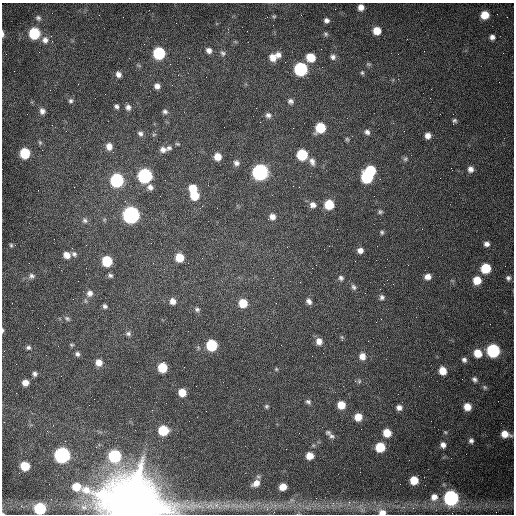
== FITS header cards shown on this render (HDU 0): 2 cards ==
NAXIS1  =                  512 /fastest changing axis
NAXIS2  =                  512 /next to fastest changing axis

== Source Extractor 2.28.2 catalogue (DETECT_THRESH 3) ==
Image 512 x 512 px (HDU 0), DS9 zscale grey, 1 PNG px = 1 image px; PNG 516 x 516 px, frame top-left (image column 1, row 512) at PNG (2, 3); no overlay
Background 1540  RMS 24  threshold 72.4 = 3 sigma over >= 5 px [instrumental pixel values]
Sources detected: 146; all 146 listed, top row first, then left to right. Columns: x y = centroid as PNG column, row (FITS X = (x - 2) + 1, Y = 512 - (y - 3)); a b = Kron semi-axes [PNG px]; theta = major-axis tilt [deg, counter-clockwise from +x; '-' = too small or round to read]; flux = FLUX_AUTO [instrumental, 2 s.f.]
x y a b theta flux
361 7 6 5 - 1.0e+04
485 15 7 6 - 2.4e+04
274 16 6 4 -6 2.1e+03
38 18 8 7 - 4.5e+03
326 20 5 5 - 5.4e+03
247 31 2 2 - 6.6e+02
377 31 7 7 - 2.3e+04
34 33 7 7 - 9.6e+04
3 34 7 3 -87 4.4e+03
326 34 7 5 -16 3.0e+03
492 37 6 6 - 6.0e+03
45 40 10 10 - 1.1e+04
209 50 8 7 - 7.6e+03
159 53 8 7 - 1.3e+05
223 53 9 7 -47 5.1e+03
278 55 8 7 - 8.0e+03
273 57 9 8 - 1.3e+04
311 57 8 7 - 3.2e+04
333 57 7 6 - 5.7e+03
368 64 7 5 -11 2.7e+03
301 69 8 7 - 2.0e+05
362 73 6 5 - 2.6e+03
118 74 7 6 - 7.6e+03
157 86 7 7 - 7.8e+03
105 94 2 2 - 9.0e+02
71 101 7 6 - 3.9e+03
290 101 7 6 - 4.9e+03
116 106 5 5 - 4.1e+03
128 107 8 7 - 6.4e+03
42 111 7 7 - 7.0e+03
165 111 7 6 - 4.4e+03
268 115 8 7 - 5.9e+03
454 121 6 5 - 3.2e+03
293 128 2 2 - 7.5e+02
320 128 7 7 - 5.9e+04
367 132 7 6 - 5.6e+03
140 134 7 6 - 5.4e+03
154 134 6 4 19 2.1e+03
428 136 6 6 - 1.0e+04
347 139 6 5 - 2.4e+03
40 142 7 5 -69 2.7e+03
177 144 6 4 -19 2.2e+03
109 146 8 7 - 1.2e+04
169 148 9 7 22 5.6e+03
163 150 8 7 - 8.0e+03
25 153 7 7 - 6.0e+04
302 155 7 7 - 8.6e+04
217 157 7 6 - 1.8e+04
405 159 7 6 - 3.4e+03
312 161 11 7 -68 8.2e+03
236 163 8 7 - 6.0e+03
470 169 7 6 - 7.7e+03
371 170 7 6 - 7.1e+04
260 172 8 8 - 4.4e+05
145 176 8 8 - 2.6e+05
367 177 8 7 - 1.2e+05
117 180 8 7 - 2.0e+05
150 187 8 7 - 7.5e+03
299 187 2 2 - 1.0e+03
193 188 7 7 - 2.7e+04
195 195 8 7 - 3.5e+04
329 204 7 7 - 4.7e+04
313 205 8 7 - 8.5e+03
380 212 6 5 - 3.0e+03
131 215 8 8 - 5.4e+05
272 217 8 7 - 9.5e+03
85 220 8 6 -30 4.6e+03
382 232 5 5 - 2.8e+03
486 244 6 6 - 6.7e+03
11 245 6 5 - 2.5e+03
360 250 6 5 - 8.4e+03
74 254 7 6 - 4.5e+03
67 255 8 7 - 1.3e+04
179 257 7 7 - 3.2e+04
107 261 7 7 - 6.7e+04
486 268 7 7 - 5.7e+04
32 276 8 7 - 5.4e+03
110 276 6 5 - 3.8e+03
428 277 7 6 - 1.0e+04
273 278 2 2 - 7.0e+02
341 278 7 6 - 4.4e+03
508 278 7 6 - 4.6e+03
477 280 7 7 - 2.8e+04
354 287 8 6 -64 4.3e+03
90 293 9 9 - 9.7e+03
382 297 6 6 - 4.5e+03
173 301 7 6 - 9.8e+03
309 301 7 6 - 6.4e+03
243 303 8 7 - 3.3e+04
276 303 3 2 - 1.2e+03
105 306 6 5 - 4.0e+03
197 309 7 6 - 4.0e+03
67 318 9 5 -33 3.9e+03
381 319 2 2 - 8.9e+02
3 330 6 3 -87 2.3e+03
128 334 7 6 - 4.2e+03
319 341 8 7 - 1.2e+04
71 345 6 4 -2 2.2e+03
211 345 7 7 - 1.0e+05
28 347 6 5 - 3.9e+03
493 351 8 7 - 2.0e+05
478 353 7 7 - 2.8e+04
77 354 6 5 - 4.3e+03
362 356 8 7 - 1.3e+04
464 360 6 6 - 4.7e+03
99 363 7 7 - 1.4e+04
162 367 7 6 - 4.3e+04
276 369 5 5 - 2.3e+03
443 371 7 6 - 2.3e+04
35 374 6 5 - 4.4e+03
474 379 6 6 - 4.6e+03
359 381 6 5 - 2.5e+03
25 383 6 6 - 1.2e+04
485 387 7 5 -22 2.9e+03
182 392 6 6 - 2.3e+04
308 402 7 6 - 3.9e+03
341 405 6 6 - 2.4e+04
266 406 5 5 - 2.7e+03
467 407 7 7 - 1.9e+04
399 408 7 6 - 7.2e+03
358 417 6 6 - 2.0e+04
163 430 7 7 - 6.0e+04
328 432 6 5 - 2.9e+03
445 432 5 4 - 1.7e+03
387 433 7 6 - 2.7e+04
505 434 8 6 -15 1.8e+04
331 436 9 6 -32 4.5e+03
471 441 6 5 - 4.9e+03
443 445 7 6 - 7.4e+03
380 447 7 7 - 5.0e+04
62 455 8 8 - 4.1e+05
115 456 7 7 - 1.5e+05
310 456 6 6 - 2.0e+04
25 466 7 6 - 4.1e+04
414 480 6 6 - 3.2e+04
256 483 10 7 32 1.2e+04
283 487 6 5 - 1.8e+04
434 497 9 8 - 1.2e+04
316 498 2 2 - 3.7e+03
451 498 8 8 - 3.4e+05
133 502 22 19 -22 1.5e+07
349 502 6 6 - 4.3e+03
84 507 11 9 15 1.2e+04
40 509 7 7 - 1.1e+05
382 512 10 7 -9 1.2e+04
3 514 4 3 - 1.5e+03
At the frame edge (FLAGS 8, measured only in part): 6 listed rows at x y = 3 34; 3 330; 133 502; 40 509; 382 512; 3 514